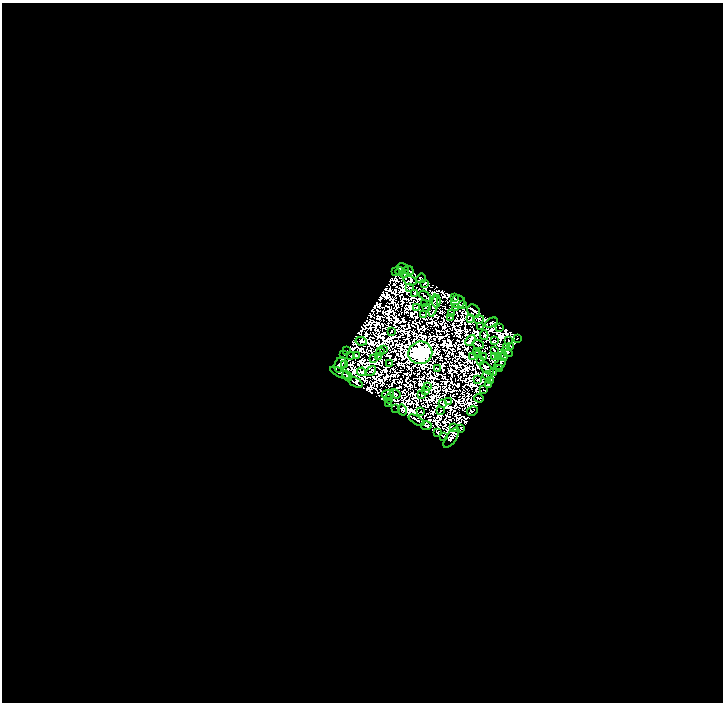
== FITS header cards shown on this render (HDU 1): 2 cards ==
NAXIS1  =                  721
NAXIS2  =                  700

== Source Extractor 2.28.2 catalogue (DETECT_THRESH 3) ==
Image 721 x 700 px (HDU 1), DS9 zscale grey, 1 PNG px = 1 image px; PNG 725 x 704 px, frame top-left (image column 1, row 700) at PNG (2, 3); each listed source drawn as its Kron ellipse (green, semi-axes under 4 px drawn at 4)
Background 0.0297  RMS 2.7e-06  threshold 8.17e-06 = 3 sigma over >= 5 px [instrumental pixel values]
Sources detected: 220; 122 with non-positive FLUX_AUTO (blend fragments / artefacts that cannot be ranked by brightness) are neither listed nor drawn; the other 98 listed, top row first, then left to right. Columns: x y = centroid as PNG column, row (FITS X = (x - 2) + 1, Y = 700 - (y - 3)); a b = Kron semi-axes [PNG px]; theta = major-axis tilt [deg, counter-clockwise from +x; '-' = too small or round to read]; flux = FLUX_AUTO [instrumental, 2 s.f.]
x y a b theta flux
403 268 6 4 -31 1.4
409 270 5 3 - 0.013
400 271 4 2 - 0.4
395 272 3 2 - 0.32
405 273 3 2 - 0.34
421 278 5 4 - 0.79
410 281 7 4 -13 0.45
424 284 3 2 - 0.55
409 288 3 2 - 0.42
415 293 4 2 - 0.52
425 296 7 2 -38 0.83
455 298 3 2 - 1.1
436 301 6 3 85 0.14
458 302 7 6 - 1.9
425 303 2 2 - 0.088
463 304 3 2 - 0.43
433 306 11 3 78 0.7
416 307 2 2 - 0.38
455 307 4 2 - 0.033
426 308 3 2 - 0.38
474 311 7 5 -50 5.1
423 314 3 2 - 0.52
451 314 3 2 - 0.11
451 317 3 2 - 0.0078
471 319 2 2 - 0.49
479 319 5 2 - 0.94
491 322 7 3 26 0.21
481 327 2 2 - 0.51
500 328 2 2 - 0.57
391 331 2 2 - 0.018
484 335 5 3 - 0.065
517 339 2 2 - 0.34
470 340 6 4 50 1.6
361 341 5 2 - 1.1
494 341 3 2 - 0.11
508 341 2 2 - 0.019
478 344 6 2 -23 0.12
510 346 3 2 - 0.27
507 348 3 2 - 0.42
383 349 2 2 - 0.27
346 350 2 2 - 0.095
494 350 3 2 - 0.46
380 352 2 2 - 0.32
476 352 3 2 - 0.25
507 352 6 3 -40 0.87
420 353 12 11 - 1300
344 354 3 2 - 0.19
356 355 3 2 - 0.53
478 355 3 2 - 0.69
351 356 2 2 - 0.75
379 356 4 2 - 0.33
472 357 2 2 - 0.36
484 357 4 2 - 0.75
494 357 3 2 - 0.46
499 357 2 2 - 0.53
503 357 4 3 - 0.44
374 359 2 2 - 0.49
481 361 3 2 - 0.15
390 363 3 2 - 0.14
500 364 7 4 43 1.1
340 365 8 5 70 2.4
345 365 2 2 - 0.098
487 368 9 4 -41 0.37
437 369 4 2 - 0.15
499 369 3 2 - 0.46
371 371 5 2 - 0.88
362 372 4 2 - 0.7
494 372 3 2 - 0.52
340 373 11 3 -27 3.5
347 376 6 4 -52 1.2
487 376 5 2 - 0.22
478 379 3 2 - 0.84
491 380 3 2 - 1
355 382 8 4 -29 1.5
488 384 3 3 - 0.47
427 387 4 3 - 0.4
483 390 3 2 - 0.71
425 391 3 3 - 0.18
388 394 6 2 10 0.55
395 394 6 2 -33 1.1
422 394 3 3 - 0.73
479 398 4 2 - 0.39
389 399 4 2 - 0.21
448 402 4 2 - 0.69
388 403 2 2 - 0.1
443 404 3 2 - 0.27
396 408 2 2 - 0.49
402 410 5 4 - 1
440 411 3 2 - 0.48
472 411 5 3 - 0.26
421 412 2 2 - 0.34
416 420 9 3 -31 0.67
426 426 5 4 - 1.3
454 428 2 2 - 0.2
461 428 3 2 - 0.5
438 433 3 3 - 0.38
443 437 4 3 - 2.2
451 438 12 5 55 0.64
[122 non-positive-flux detections neither listed nor drawn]